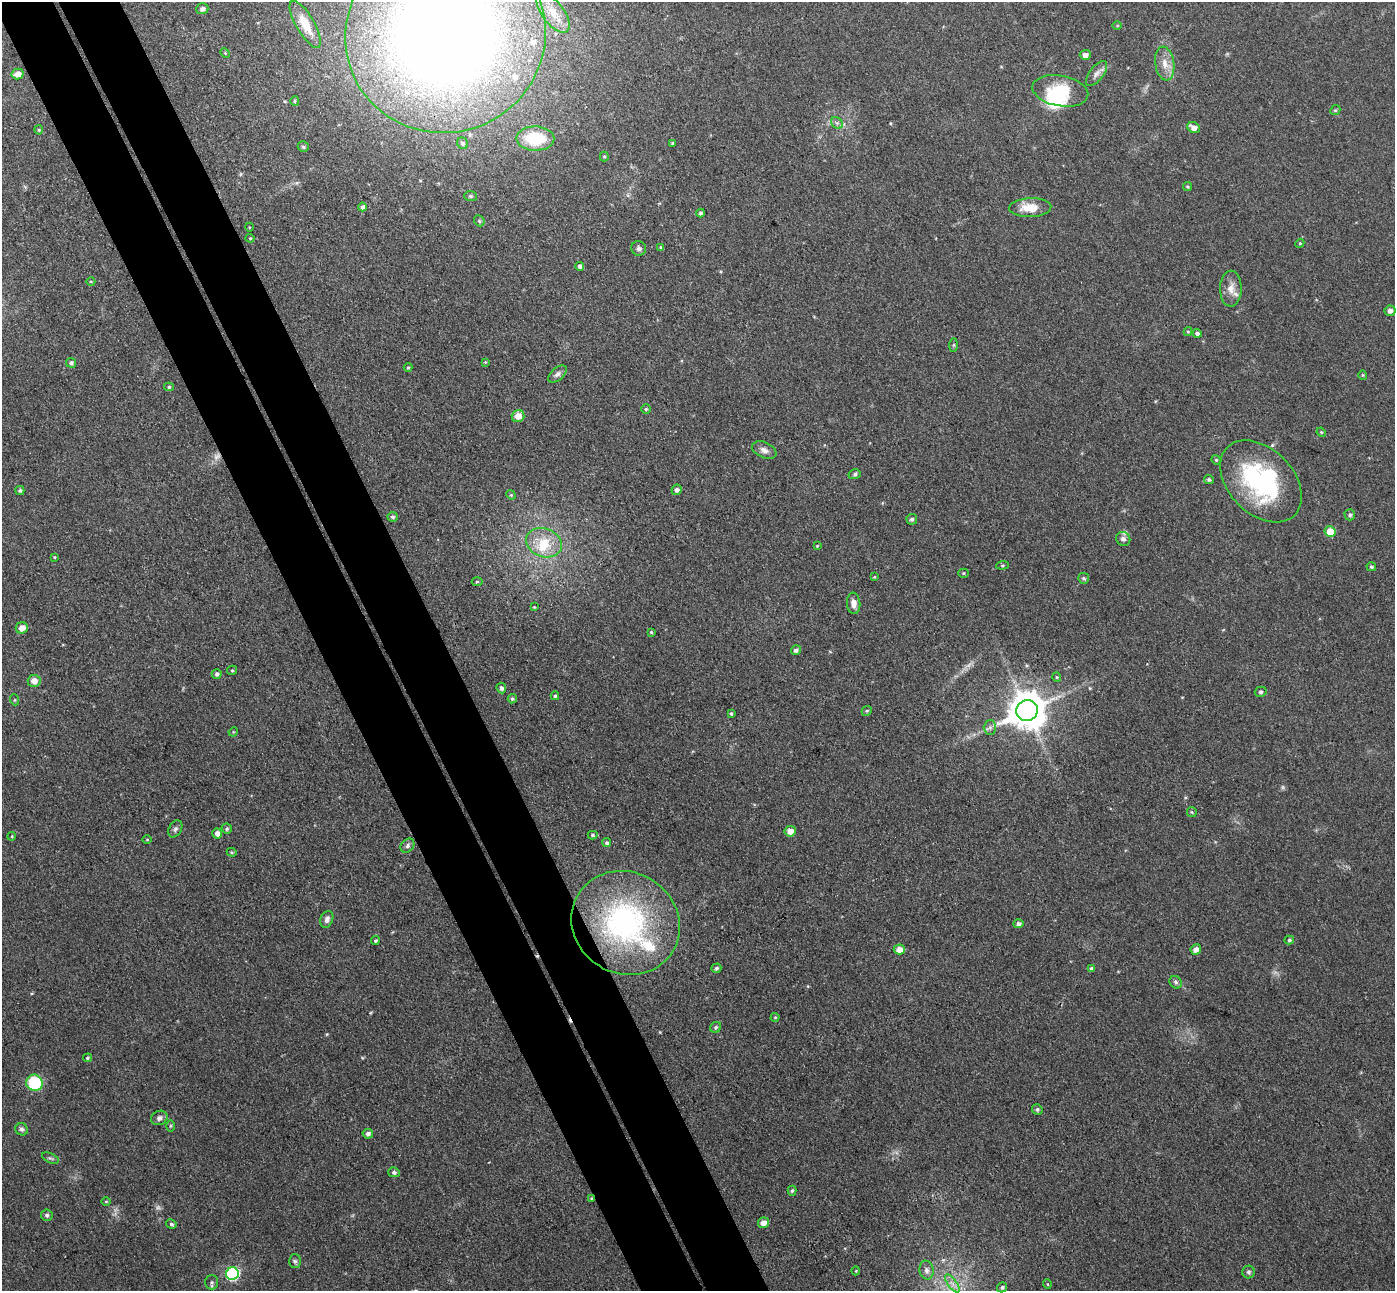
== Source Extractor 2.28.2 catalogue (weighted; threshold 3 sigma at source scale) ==
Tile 11 of 4 x 4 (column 3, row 3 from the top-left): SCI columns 2841-4233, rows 1467-2755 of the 5678 x 5642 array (HDU 1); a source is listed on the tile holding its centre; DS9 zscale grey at full resolution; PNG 1397 x 1293 px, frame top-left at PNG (2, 2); each listed source drawn as its Kron ellipse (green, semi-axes under 4 px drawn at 4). Shown black and unused: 9% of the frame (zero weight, under 3 of 4 exposures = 5% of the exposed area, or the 3 px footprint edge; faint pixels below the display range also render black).
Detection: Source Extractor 2.28.2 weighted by HDU 2 'WHT'; one run over the whole footprint, this tile lists its part. Background 0.0901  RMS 0.0082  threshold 0.0367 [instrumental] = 3 sigma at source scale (4.5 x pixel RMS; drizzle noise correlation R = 1.50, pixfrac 1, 0.05/0.05 arcsec/px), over >= 5 px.
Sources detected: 150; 4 too faint to see at this stretch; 3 inside a brighter object's white glare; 2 cosmic-ray / hot-pixel residue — neither listed nor drawn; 5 inside a brighter listed object's ellipse — not listed separately; the other 136 listed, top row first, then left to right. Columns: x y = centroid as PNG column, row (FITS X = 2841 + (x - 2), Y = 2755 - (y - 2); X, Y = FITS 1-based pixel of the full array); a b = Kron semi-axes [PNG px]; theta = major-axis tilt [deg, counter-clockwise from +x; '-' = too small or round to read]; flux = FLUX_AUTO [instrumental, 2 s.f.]
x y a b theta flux
202 9 6 5 - 2.9
553 13 23 11 -54 15
305 24 27 9 -60 13
1117 26 5 3 - 0.78
445 35 101 97 24 1300
225 53 5 4 - 0.86
1085 55 5 5 - 3.9
1165 63 17 9 -81 8.9
1097 73 15 7 52 4.3
18 74 6 5 - 6
1060 91 28 15 -10 31
295 101 5 4 - 1.2
1335 110 5 4 - 1.1
837 123 6 5 - 1.9
1194 127 6 5 - 5.2
39 130 4 4 - 1
535 138 19 12 -1 40
463 143 6 5 - 2
672 143 4 3 - 0.91
303 147 6 5 - 1.7
604 156 5 4 - 1
1188 187 4 4 - 1.2
470 196 6 5 - 1.5
362 207 4 4 - 3.1
1030 208 21 9 2 15
701 213 4 4 - 1.9
479 221 6 5 - 1.3
249 227 4 3 - 0.66
250 238 4 4 - 0.89
1300 243 5 3 - 0.77
661 247 4 4 - 1.2
639 248 7 7 - 2.5
580 266 4 4 - 2.6
91 282 4 3 - 0.76
1231 289 18 11 88 7.9
1390 311 5 5 - 3.3
1188 332 4 4 - 1.1
1197 333 4 4 - 2.3
954 345 7 4 89 1.3
485 362 4 4 - 0.78
71 363 5 5 - 2.1
408 367 4 4 - 0.87
557 374 11 6 42 3
1363 375 4 4 - 0.83
169 387 5 4 - 1.1
646 409 5 4 - 1
518 416 6 6 - 7.5
1321 432 5 4 - 0.81
764 450 13 7 -23 4.6
1216 460 5 4 - 0.94
855 474 6 5 - 1.6
1209 479 5 4 - 1.6
1261 481 48 32 -46 110
20 490 4 4 - 1.5
677 490 5 5 - 2.8
511 495 5 4 - 0.97
1350 515 6 5 - 2
393 517 5 5 - 1.9
912 519 5 5 - 2.1
1330 531 5 5 - 14
1123 539 7 6 - 2.7
544 543 18 14 -20 21
817 546 4 4 - 0.72
55 557 4 4 - 0.84
1003 565 6 4 6 1.2
1371 567 5 4 - 1.5
964 573 5 4 - 1
874 577 4 4 - 0.85
1084 578 5 5 - 1.5
477 582 5 3 - 0.93
854 603 10 6 -86 5
534 607 4 3 - 0.66
22 628 6 5 - 7
651 632 3 3 - 0.82
796 650 5 4 - 2.8
232 670 5 4 - 1.1
217 674 5 5 - 2.1
1057 677 4 4 - 0.96
34 681 6 6 - 6
501 688 5 5 - 2.5
1261 692 6 5 - 1.7
555 696 4 4 - 1.4
512 699 5 4 - 1.5
15 700 5 3 - 0.76
867 711 5 4 - 1.1
1027 711 11 10 - 2200
731 713 3 3 - 1.2
990 727 7 6 - 2.4
233 732 5 4 - 0.74
1192 812 5 5 - 1
175 829 9 6 61 2.1
227 829 5 5 - 1.6
790 831 5 5 - 6.5
217 834 5 4 - 4.4
593 835 5 4 - 1.5
12 836 4 3 - 0.75
147 839 5 3 - 0.66
607 843 4 4 - 1.7
407 846 8 6 48 2.3
232 852 5 4 - 1
327 919 9 6 68 3.3
625 923 55 51 -32 180
1018 924 5 4 - 2.9
1289 940 5 4 - 1.3
375 941 4 3 - 1.4
899 949 5 5 - 6.4
1196 949 5 5 - 4.1
716 968 5 4 - 1.8
1092 968 4 4 - 2
1176 982 7 5 -46 1.9
775 1017 4 4 - 0.84
716 1027 6 5 - 1.5
87 1058 4 4 - 1.1
34 1083 8 8 - 46
1037 1109 5 5 - 1.6
159 1118 8 7 - 2.9
170 1126 6 4 89 1
22 1129 6 6 - 2.4
368 1134 5 5 - 2.9
50 1158 9 5 -26 1.8
394 1172 5 5 - 2.1
792 1191 5 4 - 1.3
591 1198 4 4 - 0.82
106 1201 5 3 - 0.77
47 1215 6 5 - 2
763 1223 5 5 - 5.3
171 1224 5 4 - 1.7
295 1261 7 6 - 1.7
927 1270 9 7 -79 3.9
856 1271 4 3 - 0.6
1249 1272 6 6 - 1.7
232 1274 6 6 - 94
211 1282 7 6 - 1.8
952 1283 11 4 -55 4
1047 1284 5 3 - 0.71
1002 1287 5 4 - 1.7
Overlapping masked pixels (flux is a lower limit): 2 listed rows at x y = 445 35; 591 1198
Isophote crosses this tile's border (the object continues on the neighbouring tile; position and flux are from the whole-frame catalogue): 1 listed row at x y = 445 35